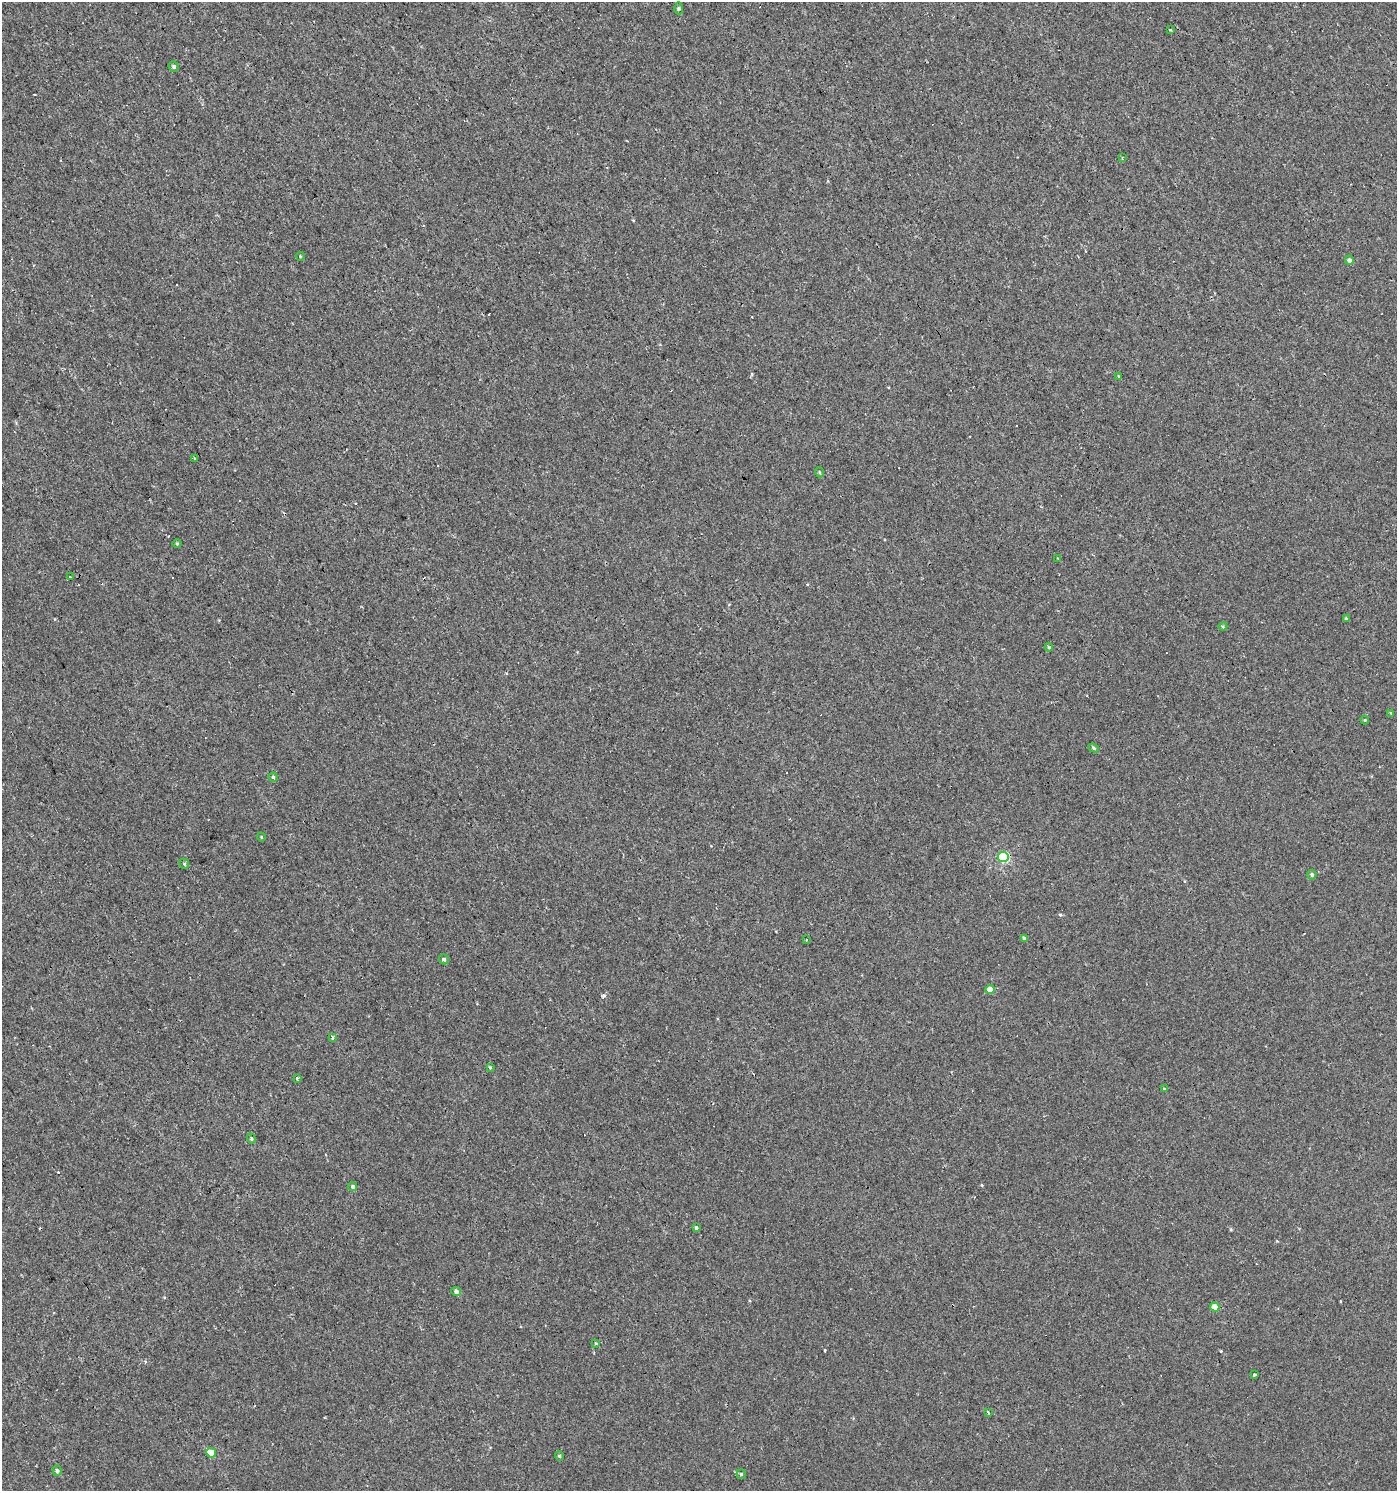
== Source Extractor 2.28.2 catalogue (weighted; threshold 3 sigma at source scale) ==
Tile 11 of 4 x 4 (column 3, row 3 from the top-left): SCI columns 2980-4374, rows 1491-2979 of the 5895 x 5959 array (HDU 1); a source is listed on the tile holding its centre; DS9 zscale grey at full resolution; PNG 1399 x 1493 px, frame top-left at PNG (2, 2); each listed source drawn as its Kron ellipse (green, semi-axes under 4 px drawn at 4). Shown black and unused: <1% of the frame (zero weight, under 2 of 3 exposures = <1% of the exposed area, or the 3 px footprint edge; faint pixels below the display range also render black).
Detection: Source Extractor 2.28.2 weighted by HDU 2 'WHT'; one run over the whole footprint, this tile lists its part. Background 3.40e-04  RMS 0.0038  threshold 0.0173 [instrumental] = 3 sigma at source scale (4.5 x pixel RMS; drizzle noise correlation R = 1.50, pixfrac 1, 0.0396/0.0396 arcsec/px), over >= 5 px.
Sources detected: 53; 10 cosmic-ray / hot-pixel residue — neither listed nor drawn; the other 43 listed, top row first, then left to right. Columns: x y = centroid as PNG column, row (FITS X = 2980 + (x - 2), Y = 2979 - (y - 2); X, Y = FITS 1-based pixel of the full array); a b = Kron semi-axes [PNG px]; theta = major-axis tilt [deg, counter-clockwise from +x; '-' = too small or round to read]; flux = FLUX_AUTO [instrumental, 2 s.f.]
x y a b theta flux
679 8 6 4 -89 0.53
1170 30 3 2 - 0.45
174 67 5 5 - 0.73
1122 157 4 3 - 0.34
300 256 4 3 - 0.28
1349 260 4 4 - 1.2
1119 376 3 3 - 0.4
194 459 4 3 - 0.3
819 472 5 3 - 0.38
177 544 5 3 - 0.35
1058 558 3 3 - 0.33
70 577 4 2 - 0.6
1346 618 4 3 - 0.54
1223 626 4 3 - 0.4
1049 647 4 4 - 0.42
1391 713 3 3 - 0.28
1365 720 4 4 - 0.34
1093 748 5 4 - 0.56
273 777 4 4 - 0.55
261 837 4 3 - 0.31
1003 857 5 5 - 24
184 864 5 4 - 0.5
1312 875 5 4 - 0.72
1024 938 4 4 - 0.56
806 940 3 2 - 0.3
444 959 5 4 - 0.69
990 990 4 4 - 4.3
333 1038 3 3 - 3.1
490 1067 3 2 - 0.39
297 1078 3 3 - 0.93
1164 1089 3 3 - 4.6
251 1139 5 4 - 0.47
353 1186 4 4 - 0.8
696 1228 3 3 - 2.6
456 1291 5 4 - 1.2
1215 1307 5 4 - 4.6
596 1344 3 3 - 1.8
1255 1375 3 3 - 3.7
988 1413 4 3 - 1.1
211 1453 5 4 - 6.2
559 1456 4 4 - 0.41
57 1471 5 4 - 0.74
741 1474 5 4 - 0.53